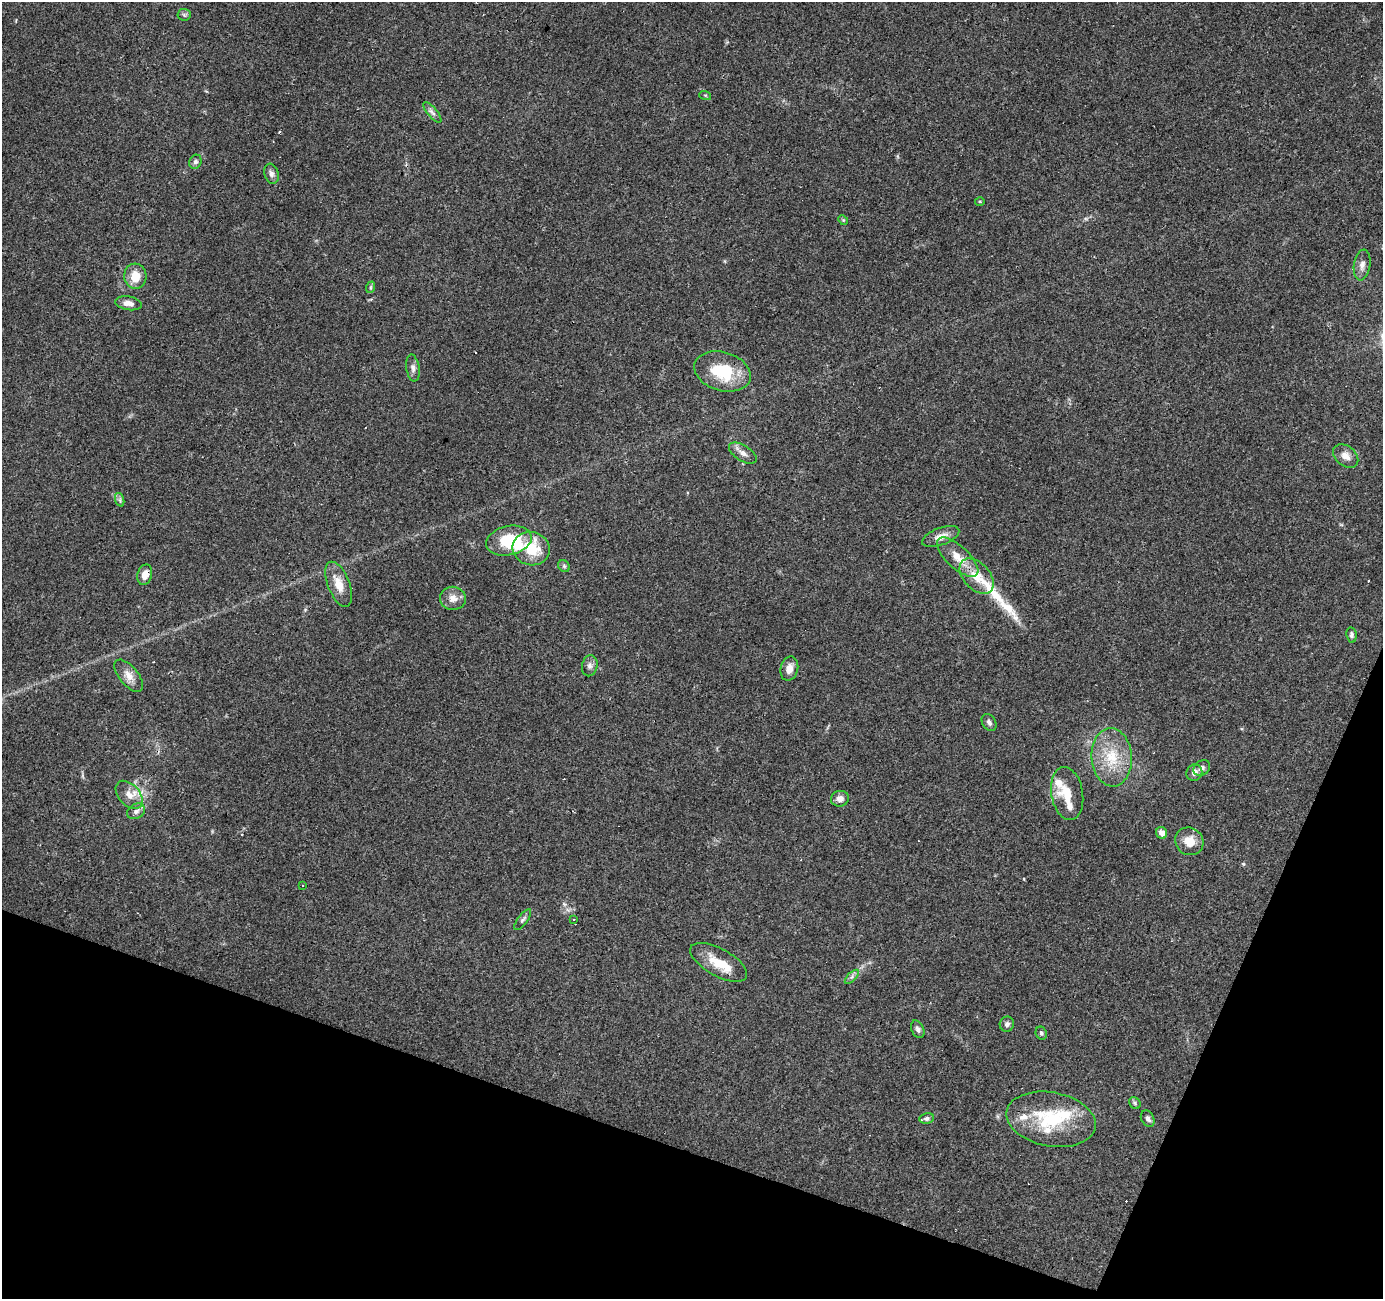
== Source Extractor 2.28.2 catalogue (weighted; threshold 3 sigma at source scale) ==
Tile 15 of 4 x 4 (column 3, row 4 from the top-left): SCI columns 2769-4149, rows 273-1569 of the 5531 x 5667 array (HDU 1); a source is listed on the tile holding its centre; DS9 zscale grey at full resolution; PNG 1385 x 1301 px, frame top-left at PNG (2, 2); each listed source drawn as its Kron ellipse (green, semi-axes under 4 px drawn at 4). Shown black and unused: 17% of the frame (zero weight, under 3 of 4 exposures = <1% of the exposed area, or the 3 px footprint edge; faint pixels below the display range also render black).
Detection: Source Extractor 2.28.2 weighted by HDU 2 'WHT'; one run over the whole footprint, this tile lists its part. Background 0.109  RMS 0.006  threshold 0.0272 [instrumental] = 3 sigma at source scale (4.5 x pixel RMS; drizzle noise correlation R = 1.50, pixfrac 1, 0.0396/0.0396 arcsec/px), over >= 5 px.
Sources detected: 69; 1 inside a brighter object's white glare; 9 cosmic-ray / hot-pixel residue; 1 long thin detection or spike segment (spike, bleed or trail) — neither listed nor drawn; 7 inside a brighter listed object's ellipse — not listed separately; the other 51 listed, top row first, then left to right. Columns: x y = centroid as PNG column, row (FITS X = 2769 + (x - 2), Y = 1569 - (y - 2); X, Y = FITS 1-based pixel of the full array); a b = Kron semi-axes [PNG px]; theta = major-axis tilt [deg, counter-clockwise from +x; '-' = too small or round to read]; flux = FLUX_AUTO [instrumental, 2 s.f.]
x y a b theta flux
184 15 6 6 - 1.2
705 95 6 4 -18 0.69
432 112 12 4 -49 2.2
195 162 7 6 - 1.8
271 174 10 7 -74 2.4
980 201 5 3 - 0.61
843 220 5 4 - 0.7
1362 265 15 8 81 3.7
135 276 12 11 - 9.5
371 287 6 3 71 0.72
128 303 13 7 -10 4
413 368 13 6 -82 2.5
723 371 29 19 -16 29
743 453 15 8 -32 3.7
1346 456 14 10 -38 4.5
120 500 7 4 -72 1.2
941 537 19 8 20 5.1
509 541 23 14 12 25
531 549 19 16 -14 21
958 557 26 11 -43 10
564 566 6 5 - 1
145 575 10 7 75 4.9
977 576 21 13 -47 12
339 584 24 11 -68 9.2
453 598 13 11 -7 5
1351 635 8 5 -82 1.4
590 666 10 7 79 2.5
789 669 12 8 76 4.9
129 676 19 9 -51 5.8
989 722 9 6 -58 2
1112 757 29 20 -86 22
1202 768 9 7 38 2.4
1194 772 8 8 - 3.1
1067 793 27 16 -80 13
129 795 16 10 -47 6.2
840 799 9 8 - 3.5
136 811 9 7 32 2.4
1162 833 6 5 - 4.3
1189 841 15 13 -35 8.7
303 886 3 2 - 0.52
574 919 3 2 - 0.63
523 920 12 5 53 1.6
719 962 31 13 -29 14
852 977 9 3 45 1.3
1007 1024 7 7 - 1.8
918 1029 9 6 -65 2
1041 1033 7 5 -66 1.2
1135 1103 6 5 - 1.1
927 1118 7 5 8 1.6
1051 1119 45 27 -10 42
1148 1119 9 6 -61 2.1
Overlapping masked pixels (flux is a lower limit): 1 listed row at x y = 145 575